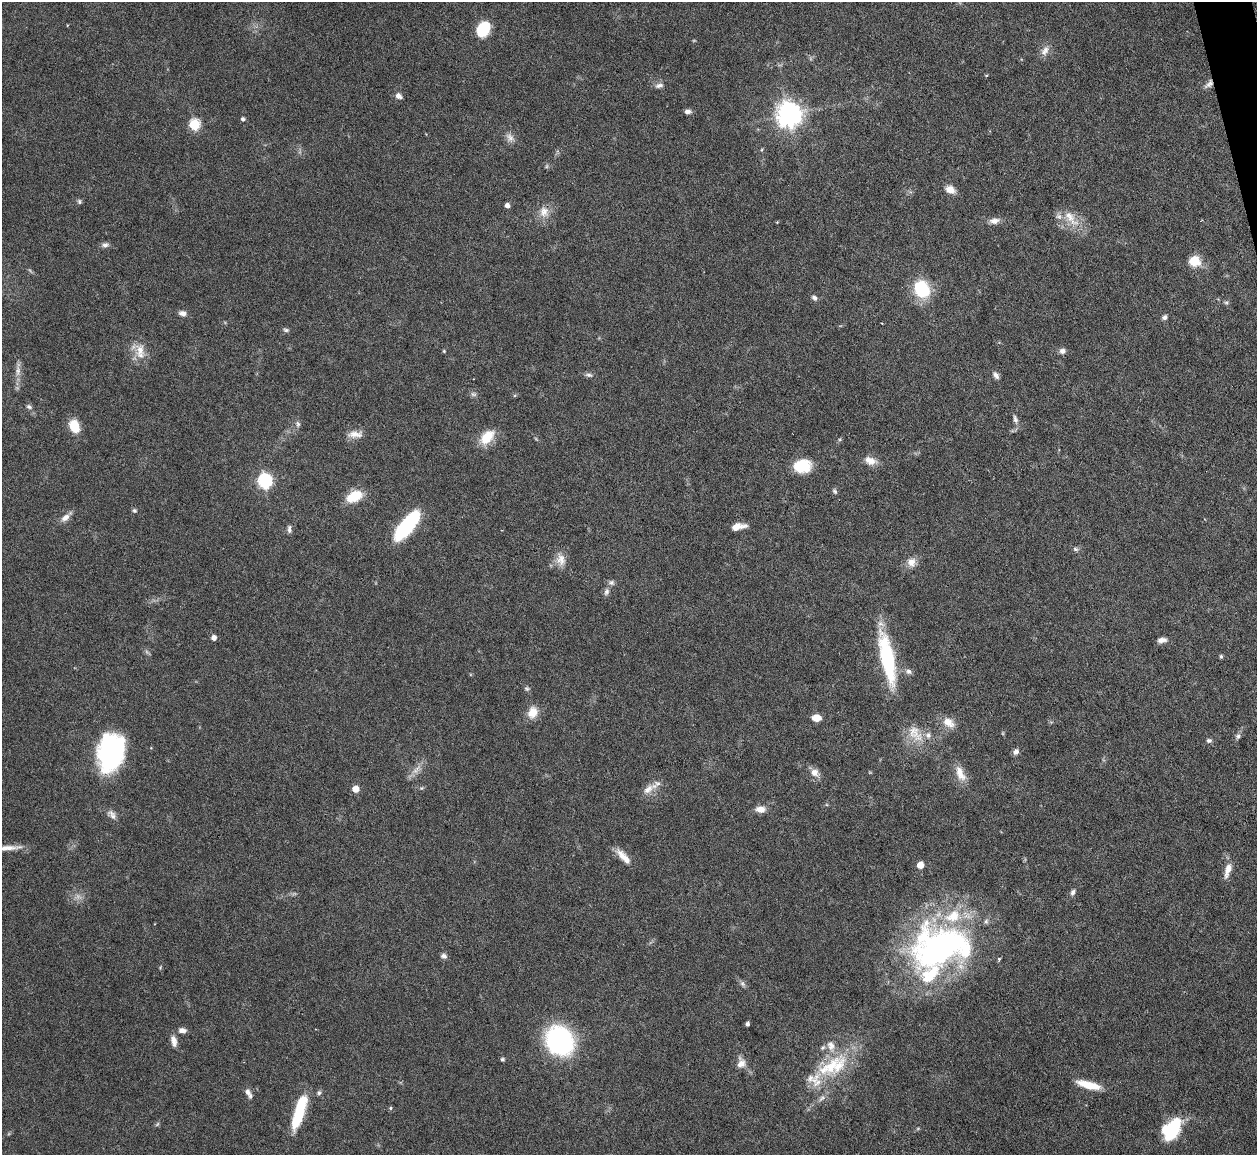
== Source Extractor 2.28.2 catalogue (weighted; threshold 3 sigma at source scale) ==
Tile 10 of 4 x 4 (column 2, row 3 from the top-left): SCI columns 1256-2510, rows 1408-2560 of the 5021 x 5000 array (HDU 1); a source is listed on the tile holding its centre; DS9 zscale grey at full resolution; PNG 1259 x 1157 px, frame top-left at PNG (2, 2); no overlay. Shown black and unused: <1% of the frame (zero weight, under 3 of 6 exposures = <1% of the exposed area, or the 3 px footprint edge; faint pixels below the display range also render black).
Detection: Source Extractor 2.28.2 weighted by HDU 2 'WHT'; one run over the whole footprint, this tile lists its part. Background 0.146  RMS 0.0041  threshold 0.0169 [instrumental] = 3 sigma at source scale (4.09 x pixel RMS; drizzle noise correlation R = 1.36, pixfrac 0.8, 0.05/0.05 arcsec/px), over >= 5 px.
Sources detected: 122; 5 too faint to see at this stretch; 3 inside a brighter object's white glare — not listed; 16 inside a brighter listed object's ellipse — not listed separately; the other 98 listed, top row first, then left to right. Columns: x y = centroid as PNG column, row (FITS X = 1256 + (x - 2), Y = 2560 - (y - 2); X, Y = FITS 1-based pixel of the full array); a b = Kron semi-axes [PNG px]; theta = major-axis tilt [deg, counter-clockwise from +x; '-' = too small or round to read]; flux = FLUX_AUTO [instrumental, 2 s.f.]
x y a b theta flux
483 29 15 11 61 14
1045 51 15 9 56 2.8
986 75 5 3 - 0.3
1209 84 13 7 42 1.9
659 85 12 7 11 1.7
399 96 9 6 -34 1.8
688 111 9 5 -3 1.4
789 115 9 8 - 390
243 119 5 4 - 0.92
194 124 6 6 - 33
510 137 13 10 -54 2.4
547 166 6 4 71 0.53
950 189 10 8 -27 3.9
79 201 7 6 - 0.77
507 205 5 4 - 1.8
544 212 16 13 -81 4.5
1071 218 31 11 -49 7.2
994 221 13 8 9 2.5
105 245 9 7 13 1.4
1194 261 13 12 - 6.8
922 289 18 15 -61 20
814 298 8 6 -36 1.1
1226 302 6 4 0 0.63
183 313 10 7 -13 1.8
1164 317 6 5 - 1.2
286 330 8 5 -10 0.82
140 351 25 13 -86 6.1
444 351 4 4 - 0.41
1062 351 8 6 -12 1.7
18 371 18 7 89 2.8
589 375 11 5 -12 1.2
996 375 10 6 -51 1.6
473 394 8 6 -15 1
29 407 8 6 -28 0.96
1015 419 12 6 -72 1.6
298 424 9 6 -82 1.1
74 426 11 8 -68 11
355 434 20 9 1 3.7
487 437 20 12 47 8.5
871 461 14 10 9 3.4
802 466 19 15 7 11
265 481 7 6 - 71
835 491 8 5 -45 0.74
354 496 16 9 26 12
134 510 6 5 - 0.76
65 518 13 7 39 2.6
406 526 30 11 51 37
738 527 15 6 11 4.3
289 529 10 5 -84 1.1
1075 549 7 5 -17 0.9
561 560 18 12 -78 4.4
911 562 12 11 - 3.4
606 592 11 7 74 1.5
214 638 5 5 - 2.2
1162 640 10 5 6 2
1221 656 5 4 - 0.62
887 659 60 14 -78 34
909 671 9 7 -17 1.4
527 689 6 6 - 0.77
532 712 15 12 68 4.9
816 718 7 6 - 5.2
949 723 17 11 -34 4.6
915 734 28 16 -52 8.6
1238 736 8 6 64 1.1
1209 740 8 6 -10 0.98
1016 751 8 6 54 1.5
111 752 33 22 77 63
416 770 20 7 47 3.1
815 773 14 10 -39 2.8
960 773 23 10 -66 5.2
421 788 6 5 - 0.57
355 789 5 5 - 4.8
648 789 17 9 39 3.6
760 809 11 7 2 3.3
112 814 15 9 -44 2.2
8 848 33 6 5 4.5
623 856 21 9 -49 4.4
920 865 5 5 - 5.3
1228 870 20 7 73 3.8
1073 892 9 6 69 1.2
940 947 70 50 13 130
444 956 8 6 -12 1.3
160 967 6 3 71 0.41
742 984 8 6 -36 1.1
747 1024 4 4 - 1
182 1030 10 6 -6 1.9
559 1040 19 17 -65 88
174 1041 15 7 -78 2.5
823 1047 8 6 43 0.98
502 1059 5 5 - 0.67
741 1063 14 11 90 3.3
831 1066 46 17 55 21
1088 1085 27 8 -14 8.3
248 1093 13 6 -60 2
319 1093 7 6 - 0.85
390 1108 5 4 - 0.51
299 1112 36 11 74 19
1173 1127 25 13 60 20
Overlapping masked pixels (flux is a lower limit): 1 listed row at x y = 1209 84
Isophote crosses this tile's border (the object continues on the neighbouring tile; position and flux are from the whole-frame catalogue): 1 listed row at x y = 8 848